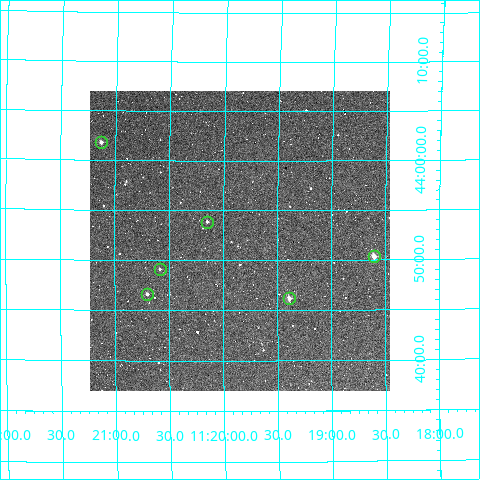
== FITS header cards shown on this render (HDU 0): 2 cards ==
NAXIS1  =                  300
NAXIS2  =                  300

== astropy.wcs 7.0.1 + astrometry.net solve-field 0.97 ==
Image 300 x 300 px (HDU 0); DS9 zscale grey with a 90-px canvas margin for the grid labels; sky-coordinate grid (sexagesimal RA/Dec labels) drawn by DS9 from the SOLVED WCS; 6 Tycho-2 reference stars matched to detected sources circled (green)
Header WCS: RA---TAN/DEC--TAN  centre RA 11:19:51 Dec +43:52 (169.96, +43.87 deg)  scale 6 arcsec/px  FOV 30.0' x 30.0'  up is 0 deg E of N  parity normal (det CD < 0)
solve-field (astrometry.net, Tycho-2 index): VERIFIED the header's WCS against the Tycho-2 star catalogue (verified at 2 index scales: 6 matches each, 0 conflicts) and refined it, rather than solving blind
Solved WCS: RA---TAN-SIP/DEC--TAN-SIP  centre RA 11:19:51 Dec +43:52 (169.96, +43.87 deg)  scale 5.99 arcsec/px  FOV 29.9' x 30.1'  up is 0 deg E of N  parity normal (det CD < 0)
The solver's refit moves the header's centre by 2.6 arcsec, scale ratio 0.9982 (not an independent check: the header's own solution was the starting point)
Tycho-2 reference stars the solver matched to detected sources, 6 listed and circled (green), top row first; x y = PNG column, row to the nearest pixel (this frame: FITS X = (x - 90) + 1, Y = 300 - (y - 91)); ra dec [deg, ICRS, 3 dp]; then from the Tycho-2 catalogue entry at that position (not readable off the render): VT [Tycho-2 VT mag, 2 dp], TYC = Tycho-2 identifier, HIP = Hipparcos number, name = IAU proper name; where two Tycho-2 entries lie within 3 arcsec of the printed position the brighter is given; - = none
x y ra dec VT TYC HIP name
101 142 170.282 +44.030 10.66 3015-552-1 55433 -
207 222 170.037 +43.897 11.28 3015-240-1 - -
374 256 169.651 +43.839 10.07 3012-210-1 - -
160 269 170.146 +43.818 12.06 3015-283-1 - -
147 294 170.175 +43.777 11.45 3015-303-1 - -
289 298 169.847 +43.770 10.35 3012-275-1 - -